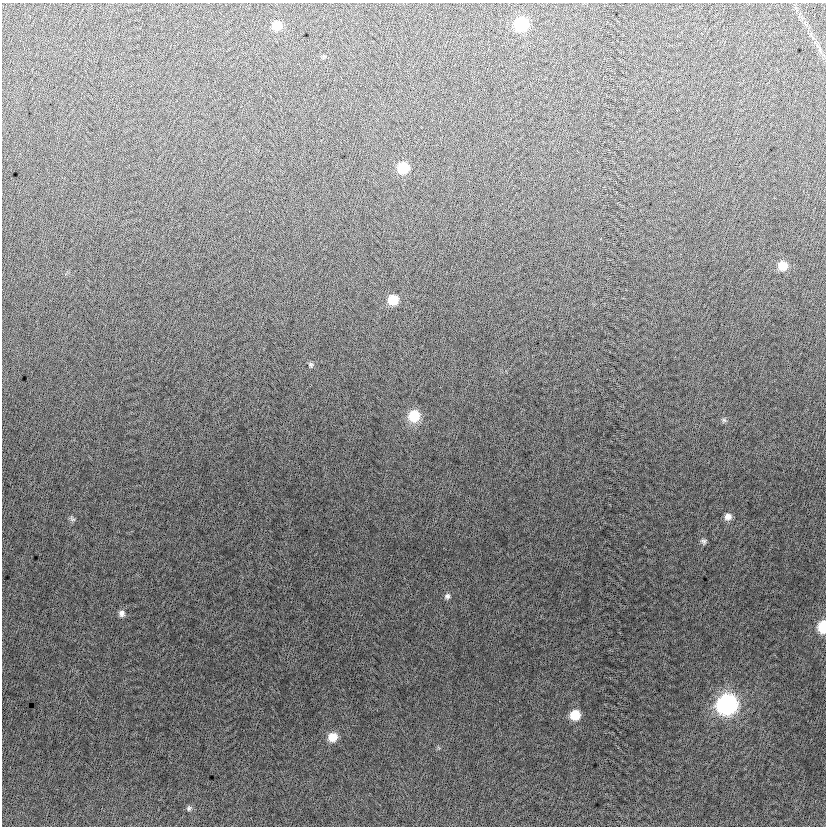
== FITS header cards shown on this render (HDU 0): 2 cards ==
NAXIS1  =                  824
NAXIS2  =                  824

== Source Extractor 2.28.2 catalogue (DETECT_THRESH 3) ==
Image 824 x 824 px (HDU 0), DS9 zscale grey, 1 PNG px = 1 image px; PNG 828 x 828 px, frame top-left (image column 1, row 824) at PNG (2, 3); no overlay
Background -8.23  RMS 12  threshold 37.4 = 3 sigma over >= 5 px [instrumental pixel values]
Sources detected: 19; all 19 listed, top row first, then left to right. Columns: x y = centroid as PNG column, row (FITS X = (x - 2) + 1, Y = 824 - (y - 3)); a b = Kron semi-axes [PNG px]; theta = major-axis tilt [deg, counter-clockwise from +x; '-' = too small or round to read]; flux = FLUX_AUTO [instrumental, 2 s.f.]
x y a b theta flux
521 24 9 9 - 61000
277 26 9 8 - 13000
323 57 7 4 -89 930
403 168 9 9 - 27000
783 266 9 9 - 13000
393 300 8 8 - 19000
311 365 6 6 - 1600
414 416 11 10 - 27000
724 420 7 6 - 1900
728 517 8 8 - 5400
72 519 9 6 -44 2200
703 541 9 7 -54 2500
447 596 8 7 - 2700
122 613 8 7 - 3700
823 627 9 6 88 37000
727 704 11 10 - 280000
575 715 9 8 - 19000
333 737 9 9 - 13000
189 808 8 7 - 2000
At the frame edge (FLAGS 8, measured only in part): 1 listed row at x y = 823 627